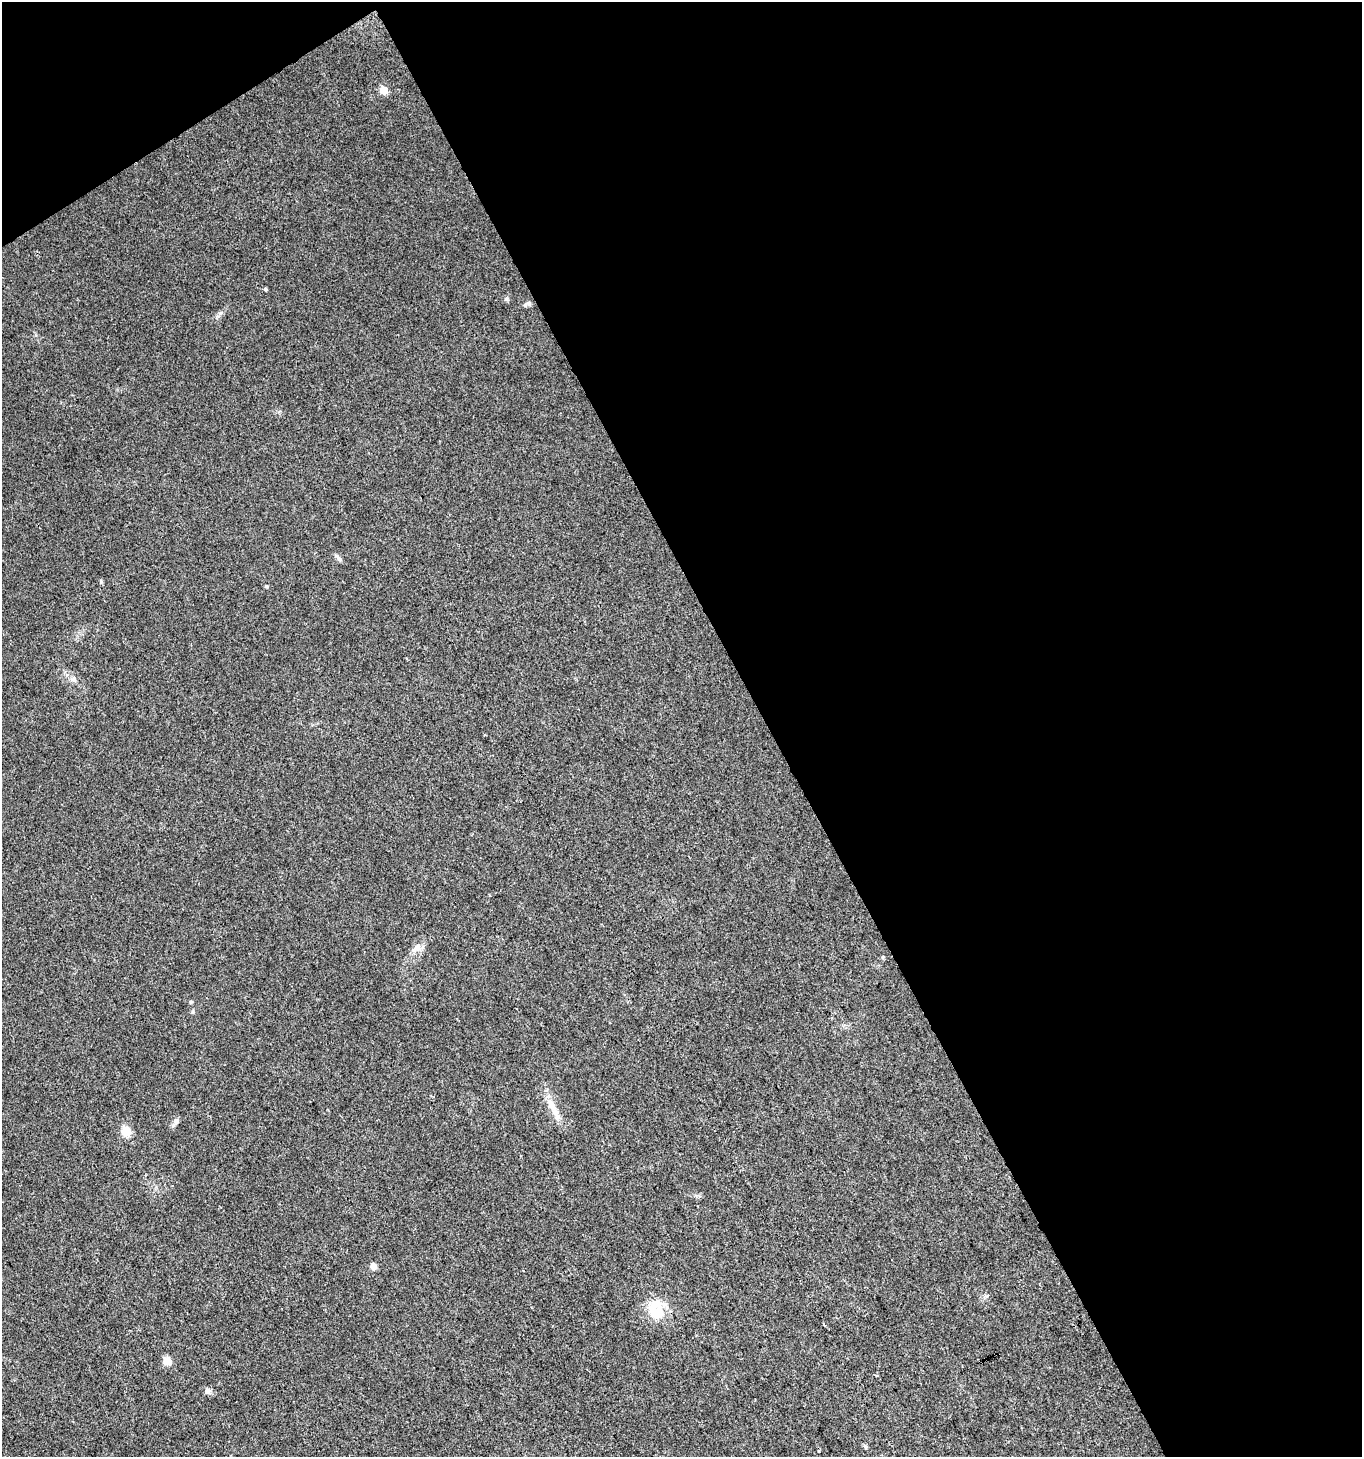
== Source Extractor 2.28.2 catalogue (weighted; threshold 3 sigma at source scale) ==
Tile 2 of 2 x 2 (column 2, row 1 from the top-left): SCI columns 1425-2784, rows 1457-2911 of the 2866 x 2911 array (HDU 1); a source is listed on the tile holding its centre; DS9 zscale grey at full resolution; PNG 1364 x 1459 px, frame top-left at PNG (2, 2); no overlay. Shown black and unused: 46% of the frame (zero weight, under 3 of 4 exposures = <1% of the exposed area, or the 3 px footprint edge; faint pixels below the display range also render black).
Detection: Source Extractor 2.28.2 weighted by HDU 2 'WHT'; one run over the whole footprint, this tile lists its part. Background 0.0244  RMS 0.0045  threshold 0.0203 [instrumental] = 3 sigma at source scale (4.5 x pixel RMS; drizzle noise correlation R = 1.50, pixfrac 1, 0.0396/0.0396 arcsec/px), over >= 5 px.
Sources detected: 15; all 15 listed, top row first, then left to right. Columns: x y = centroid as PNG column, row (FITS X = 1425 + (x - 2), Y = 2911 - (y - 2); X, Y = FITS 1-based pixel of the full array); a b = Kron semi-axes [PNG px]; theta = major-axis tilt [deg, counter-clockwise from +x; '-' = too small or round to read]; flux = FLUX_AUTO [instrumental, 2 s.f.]
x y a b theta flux
384 90 5 5 - 12
265 289 5 4 - 0.59
506 299 6 4 18 0.6
339 558 10 5 -44 1.2
266 586 4 3 - 0.66
417 947 14 8 48 3.1
192 1012 6 4 -90 0.58
553 1109 39 8 -64 6.8
176 1121 8 7 - 1.4
126 1131 5 5 - 18
373 1266 5 5 - 4.2
657 1313 26 18 -21 12
824 1325 3 2 - 1
167 1361 5 5 - 11
208 1391 8 7 - 1.6
Unlisted compact peaks at least as high as the median listed source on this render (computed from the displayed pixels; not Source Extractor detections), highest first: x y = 191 1002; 528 303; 865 1446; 101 582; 220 313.